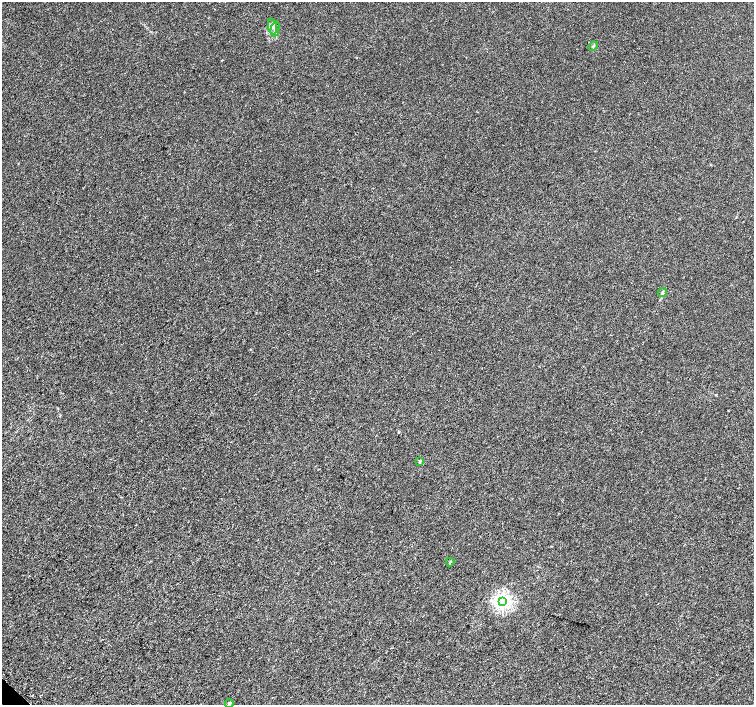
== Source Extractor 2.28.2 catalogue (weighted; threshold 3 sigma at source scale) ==
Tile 7 of 4 x 4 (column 3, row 2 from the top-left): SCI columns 3040-4543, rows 3008-4412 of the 6096 x 6087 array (HDU 1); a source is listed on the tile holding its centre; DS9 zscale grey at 2 x 2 block average (1 PNG px = mean of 2 x 2 image px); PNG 756 x 707 px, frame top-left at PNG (2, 2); each listed source drawn as its Kron ellipse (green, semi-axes under 4 px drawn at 4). Shown black and unused: <1% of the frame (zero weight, under 3 of 5 exposures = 3% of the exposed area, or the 3 px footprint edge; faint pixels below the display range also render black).
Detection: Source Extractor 2.28.2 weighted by HDU 2 'WHT'; one run over the whole footprint, this tile lists its part. Background 3.81e-05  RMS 0.0014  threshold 0.00625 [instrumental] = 3 sigma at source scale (4.5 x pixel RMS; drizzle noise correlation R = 1.50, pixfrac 1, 0.0396/0.0396 arcsec/px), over >= 5 px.
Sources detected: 8; all 8 listed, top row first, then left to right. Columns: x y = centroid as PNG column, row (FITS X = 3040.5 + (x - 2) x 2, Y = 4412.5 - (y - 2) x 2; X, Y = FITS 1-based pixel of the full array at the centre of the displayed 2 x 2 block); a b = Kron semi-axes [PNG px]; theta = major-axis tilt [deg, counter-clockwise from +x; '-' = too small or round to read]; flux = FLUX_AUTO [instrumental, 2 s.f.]
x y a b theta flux
272 27 8 3 -80 0.95
275 29 7 3 76 1
593 46 5 3 - 0.38
662 293 4 4 - 0.58
420 461 3 2 - 0.26
450 562 4 2 - 0.28
503 601 4 3 - 72
229 704 4 4 - 0.5
Isophote crosses this tile's border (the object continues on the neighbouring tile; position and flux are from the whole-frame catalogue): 1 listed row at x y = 229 704